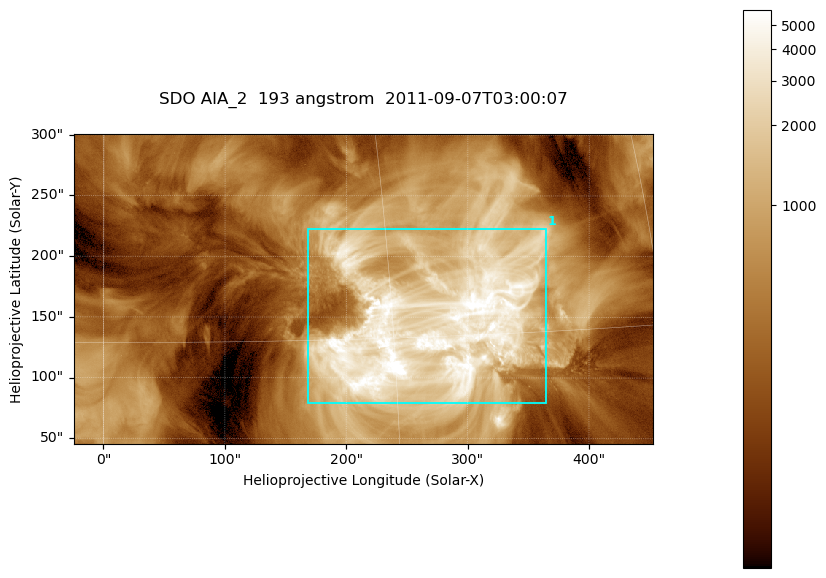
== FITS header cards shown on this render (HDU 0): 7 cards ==
TELESCOP= 'SDO     '           /
INSTRUME= 'AIA_2   '           /
WAVELNTH=                  193 /
WAVEUNIT= 'angstrom'           /
DATE-OBS= '2011-09-07T03:00:07.84' /
CTYPE1  = 'HPLN-TAN'           /
CTYPE2  = 'HPLT-TAN'           /

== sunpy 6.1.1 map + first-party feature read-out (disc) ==
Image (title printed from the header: SDO AIA_2  193 angstrom  2011-09-07T03:00:07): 794 x 424 px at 0.601 arcsec/px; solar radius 952 arcsec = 1585 px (partial field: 4.3% of the solar disc is inside the frame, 100% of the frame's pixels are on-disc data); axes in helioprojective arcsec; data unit not stated in the header (colour bar unlabelled)
Pointing: header CRPIX1/2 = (2043.76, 2047.55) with CRVAL1/2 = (0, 0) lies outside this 794 x 424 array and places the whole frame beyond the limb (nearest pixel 1.29 R_sun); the SolarSoft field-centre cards XCEN/YCEN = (213.9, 173.2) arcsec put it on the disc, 1753 arcsec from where CRPIX/CRVAL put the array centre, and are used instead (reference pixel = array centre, CRVAL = XCEN/YCEN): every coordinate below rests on XCEN/YCEN
Orientation: roll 0.0563 deg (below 1 deg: not rotated)
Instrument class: DISC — disc imager (sunpy class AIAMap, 193 A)
Bright regions (active regions / flare kernels): reference = the on-disc median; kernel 7 px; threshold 5 sigma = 1797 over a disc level ~433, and >= 1.15x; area >= 336 px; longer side >= 5 px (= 3 arcsec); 1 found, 1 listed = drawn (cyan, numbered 1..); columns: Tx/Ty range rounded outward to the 2 arcsec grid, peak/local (2 s.f.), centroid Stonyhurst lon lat
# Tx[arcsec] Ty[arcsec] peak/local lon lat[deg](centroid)
1 168..366 78..224 16 +17 +15